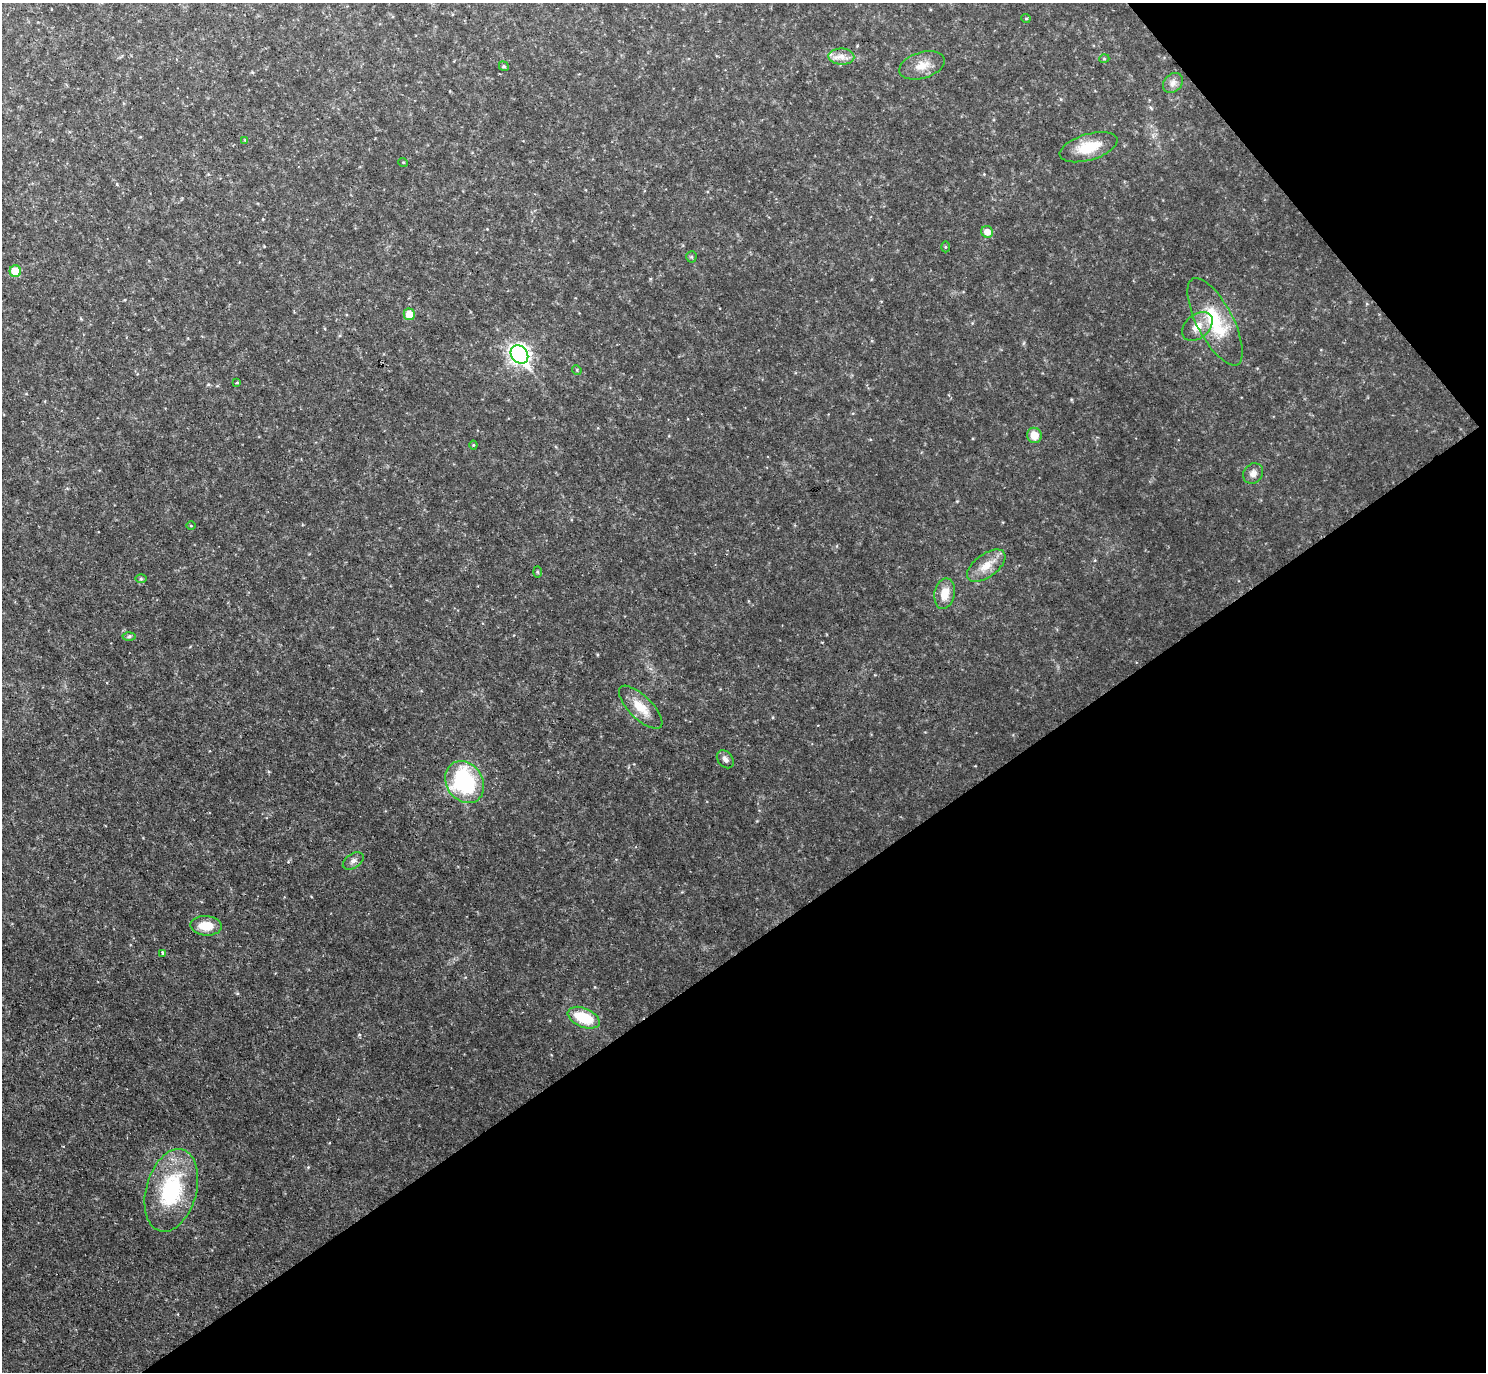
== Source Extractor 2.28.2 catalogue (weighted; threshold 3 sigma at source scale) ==
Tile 12 of 4 x 4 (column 4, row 3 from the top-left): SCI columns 4455-5938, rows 1668-3037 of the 5938 x 5933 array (HDU 1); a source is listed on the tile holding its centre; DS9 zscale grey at full resolution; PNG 1488 x 1374 px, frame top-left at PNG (2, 3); each listed source drawn as its Kron ellipse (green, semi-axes under 4 px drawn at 4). Shown black and unused: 35% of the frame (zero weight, under 2 of 3 exposures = <1% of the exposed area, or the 3 px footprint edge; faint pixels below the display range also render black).
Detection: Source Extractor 2.28.2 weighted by HDU 2 'WHT'; one run over the whole footprint, this tile lists its part. Background 0.0475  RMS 0.0077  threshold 0.0345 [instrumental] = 3 sigma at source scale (4.5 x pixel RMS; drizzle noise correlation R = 1.50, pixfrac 1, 0.05/0.05 arcsec/px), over >= 5 px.
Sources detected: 36; all 36 listed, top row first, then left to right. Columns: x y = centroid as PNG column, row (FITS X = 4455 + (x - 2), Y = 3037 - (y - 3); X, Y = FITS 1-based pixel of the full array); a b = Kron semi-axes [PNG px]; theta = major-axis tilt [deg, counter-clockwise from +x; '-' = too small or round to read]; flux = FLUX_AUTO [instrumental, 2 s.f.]
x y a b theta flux
1026 18 5 3 - 0.62
841 57 13 8 -2 5.8
1104 59 5 3 - 0.79
922 65 23 13 17 10
504 66 5 4 - 1
1173 83 11 8 48 4.2
245 140 4 4 - 0.71
1089 147 30 13 17 21
403 162 5 3 - 0.62
987 232 6 5 - 7.5
945 247 5 3 - 0.81
691 257 5 5 - 1.1
15 271 6 5 - 16
409 314 6 5 - 9.8
1215 322 48 18 -62 40
1197 326 17 11 40 10
519 355 10 8 -52 320
577 370 5 4 - 0.85
237 382 3 3 - 1.2
1034 435 7 7 - 10
473 445 4 4 - 0.77
1253 474 11 9 47 4.5
191 526 5 3 - 0.64
986 566 22 11 36 12
537 572 5 3 - 0.75
141 579 6 4 0 0.97
945 594 15 10 79 11
129 636 6 4 3 1.2
641 707 28 11 -45 15
725 759 10 7 -52 3
465 782 22 18 -56 85
353 861 11 7 33 3.2
206 926 16 9 -3 13
163 953 3 3 - 4
584 1018 17 9 -23 28
171 1190 42 25 74 69